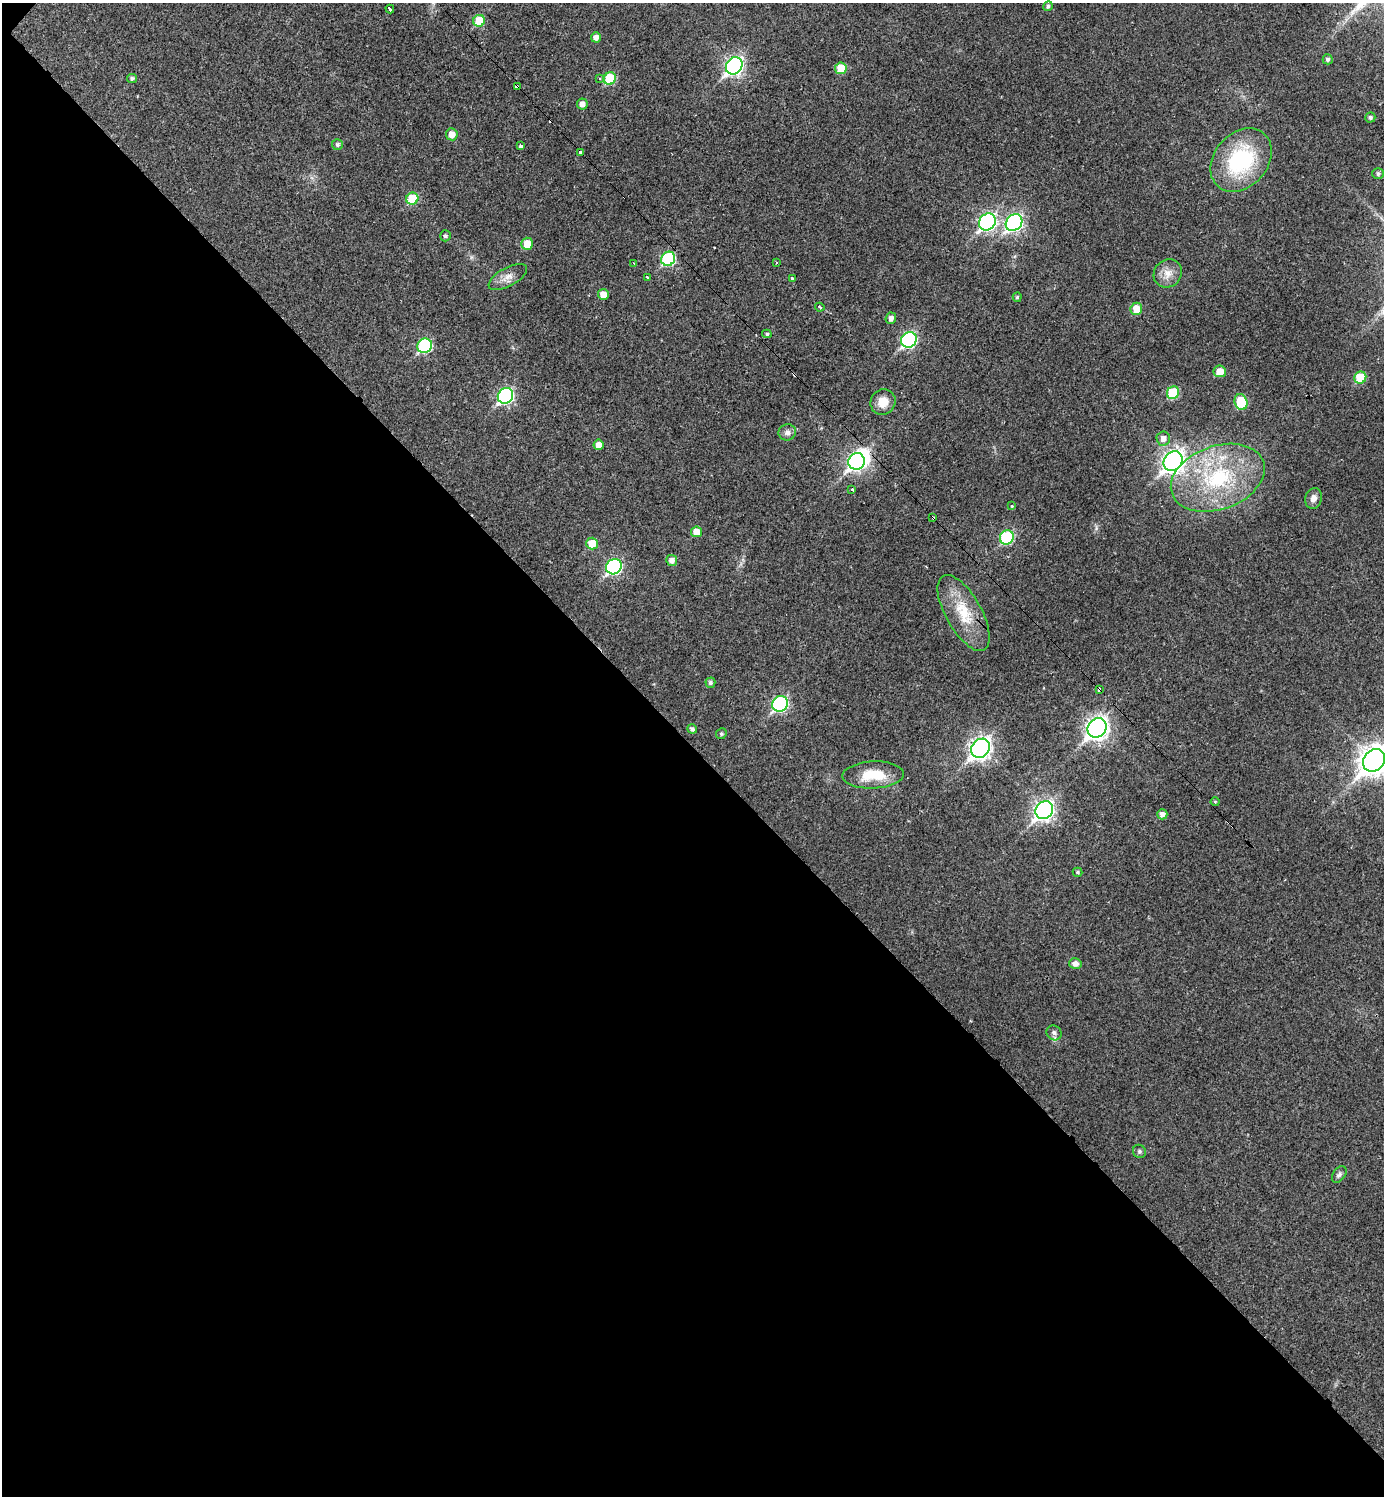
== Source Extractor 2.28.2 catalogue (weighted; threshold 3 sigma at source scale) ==
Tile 14 of 4 x 4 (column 2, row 4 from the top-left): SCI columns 1694-3075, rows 1-1494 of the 5994 x 5992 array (HDU 1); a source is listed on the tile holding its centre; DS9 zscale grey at full resolution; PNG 1386 x 1498 px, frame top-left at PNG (2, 3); each listed source drawn as its Kron ellipse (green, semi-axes under 4 px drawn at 4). Shown black and unused: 50% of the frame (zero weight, under 2 of 3 exposures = <1% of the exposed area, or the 3 px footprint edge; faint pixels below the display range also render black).
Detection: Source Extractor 2.28.2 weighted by HDU 2 'WHT'; one run over the whole footprint, this tile lists its part. Background 0.0292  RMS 0.0051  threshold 0.0229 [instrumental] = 3 sigma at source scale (4.5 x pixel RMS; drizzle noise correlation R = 1.50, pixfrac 1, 0.05/0.05 arcsec/px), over >= 5 px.
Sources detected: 81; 1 inside a brighter object's white glare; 2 cosmic-ray / hot-pixel residue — neither listed nor drawn; the other 78 listed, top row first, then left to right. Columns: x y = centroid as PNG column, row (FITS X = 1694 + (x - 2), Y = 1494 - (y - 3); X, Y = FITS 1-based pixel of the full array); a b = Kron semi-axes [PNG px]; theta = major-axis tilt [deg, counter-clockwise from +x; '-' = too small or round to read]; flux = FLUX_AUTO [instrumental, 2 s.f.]
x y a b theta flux
1048 6 5 4 - 1.1
390 9 4 3 - 2.5
479 21 6 5 - 16
596 37 5 5 - 2.6
1328 59 5 5 - 1.2
734 66 9 7 51 160
841 68 6 5 - 11
132 78 5 4 - 1.3
600 78 4 3 - 1.2
610 78 6 5 - 24
517 87 4 3 - 10
582 104 5 5 - 2.7
1370 117 5 5 - 1.2
452 134 6 6 - 5
337 145 5 5 - 1.3
521 146 4 4 - 11
581 152 3 3 - 3.5
1241 160 35 26 49 50
1378 174 6 5 - 1.3
412 199 6 6 - 22
987 222 9 7 47 120
1014 223 9 7 47 120
445 236 5 5 - 1.1
527 244 6 6 - 8.3
668 259 7 6 - 47
634 263 3 3 - 0.46
776 263 4 3 - 0.45
1168 273 15 13 45 5.8
508 277 21 9 29 4.7
647 277 4 3 - 2.4
792 278 3 3 - 10
603 294 5 5 - 4.7
1017 297 5 4 - 0.83
820 307 5 3 - 0.85
1136 309 6 6 - 7.4
891 318 6 5 - 2.5
767 334 5 4 - 0.75
909 340 8 7 - 83
425 346 8 7 - 48
1220 371 6 6 - 6.1
1360 377 6 6 - 17
1173 393 6 6 - 23
505 396 8 7 - 95
883 402 13 12 - 7.4
1241 402 8 6 -74 18
787 432 9 8 - 2.3
1163 439 7 6 - 3.2
598 445 5 5 - 3.9
857 461 8 8 - 150
1173 461 10 8 51 280
1218 478 48 31 20 57
852 489 3 3 - 1.7
1313 498 10 8 76 2.9
1012 506 3 2 - 1.8
933 518 3 3 - 1.3
697 532 5 5 - 6.3
1007 537 7 6 - 41
592 544 6 6 - 10
672 560 5 5 - 3.1
614 567 8 7 - 82
964 613 42 18 -61 20
710 683 5 5 - 1.2
1099 689 3 3 - 1.5
780 704 8 7 - 83
1097 728 10 9 - 290
692 729 5 4 - 1.6
721 734 5 5 - 1
980 748 10 8 49 260
1374 760 12 10 49 620
873 775 31 13 3 17
1215 802 4 4 - 0.52
1044 810 9 8 - 210
1162 814 5 5 - 2.5
1077 872 5 4 - 0.89
1075 964 6 5 - 3
1054 1033 8 7 - 2.1
1139 1151 7 6 - 1.3
1339 1174 9 6 53 1.5
Overlapping masked pixels (flux is a lower limit): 3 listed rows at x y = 517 87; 933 518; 1099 689
Isophote crosses this tile's border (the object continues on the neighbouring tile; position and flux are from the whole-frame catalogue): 1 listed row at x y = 1374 760